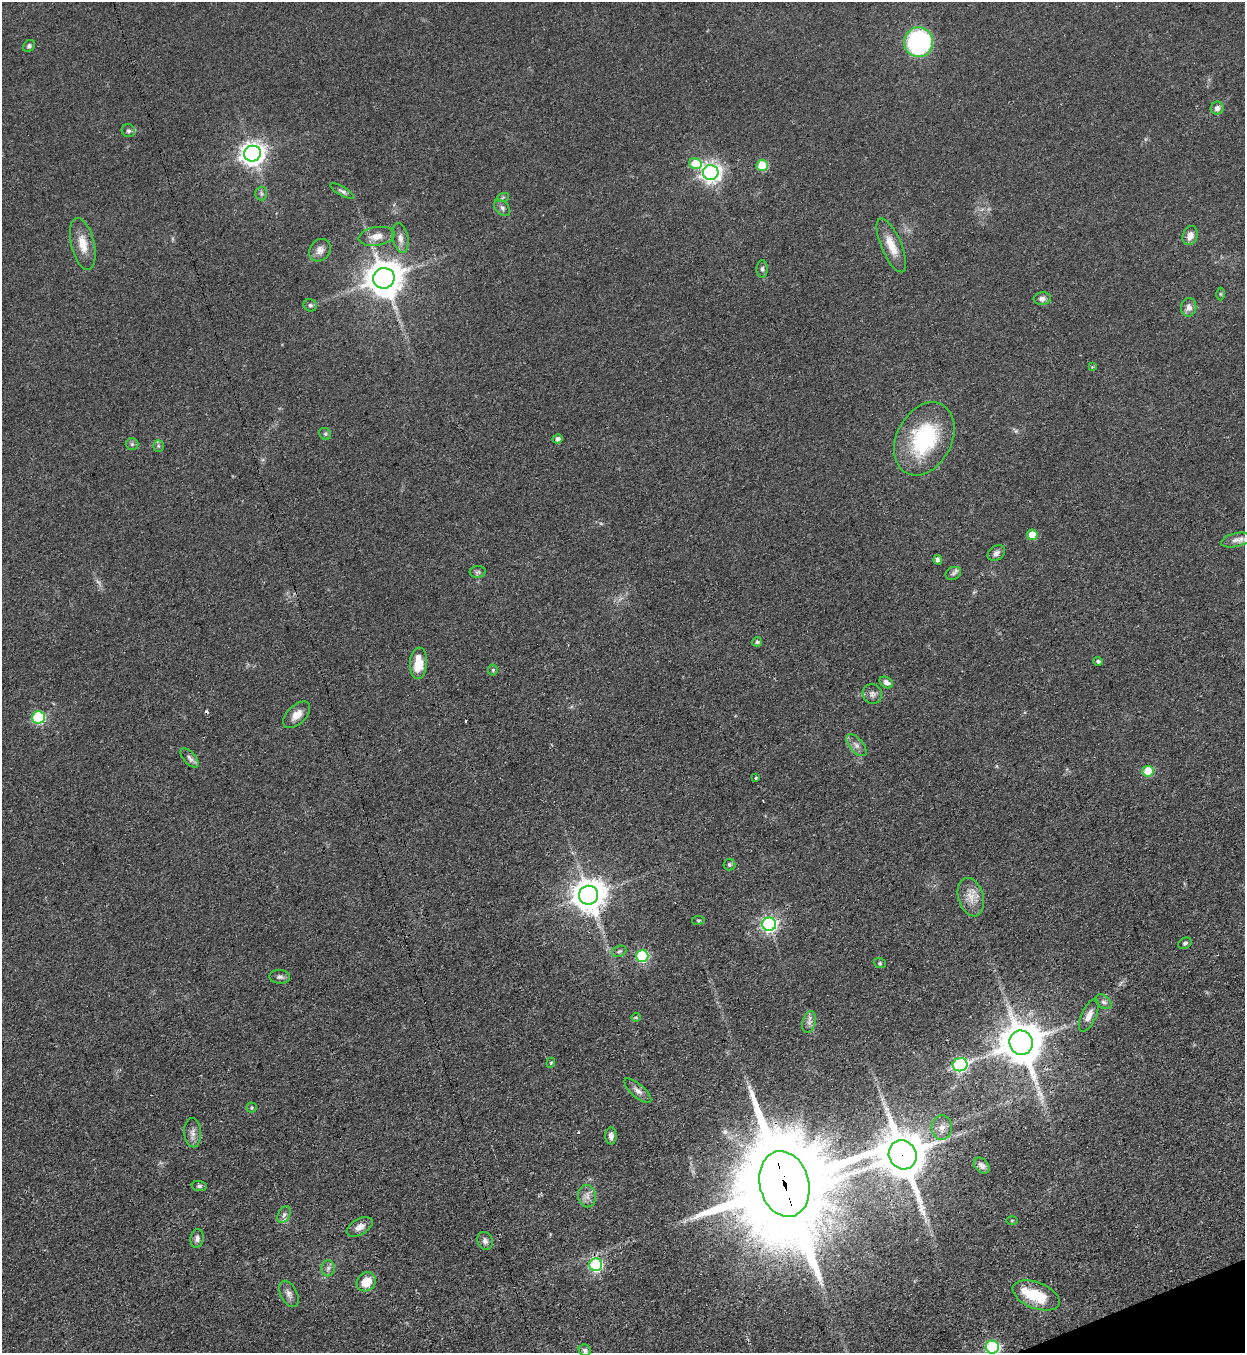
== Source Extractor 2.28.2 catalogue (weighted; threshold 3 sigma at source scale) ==
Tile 6 of 4 x 4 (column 2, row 2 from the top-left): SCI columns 1551-2793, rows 2739-4089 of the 5457 x 5478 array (HDU 1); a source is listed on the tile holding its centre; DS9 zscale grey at full resolution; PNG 1247 x 1355 px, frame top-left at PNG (2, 2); each listed source drawn as its Kron ellipse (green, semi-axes under 4 px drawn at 4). Shown black and unused: <1% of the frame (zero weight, under 3 of 4 exposures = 5% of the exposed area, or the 3 px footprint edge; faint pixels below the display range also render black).
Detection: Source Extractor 2.28.2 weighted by HDU 2 'WHT'; one run over the whole footprint, this tile lists its part. Background 0.0524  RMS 0.0057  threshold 0.0258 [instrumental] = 3 sigma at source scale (4.5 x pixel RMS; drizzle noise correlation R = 1.50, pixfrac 1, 0.05/0.05 arcsec/px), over >= 5 px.
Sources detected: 93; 1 too faint to see at this stretch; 4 cosmic-ray / hot-pixel residue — neither listed nor drawn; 1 inside a brighter listed object's ellipse — not listed separately; the other 87 listed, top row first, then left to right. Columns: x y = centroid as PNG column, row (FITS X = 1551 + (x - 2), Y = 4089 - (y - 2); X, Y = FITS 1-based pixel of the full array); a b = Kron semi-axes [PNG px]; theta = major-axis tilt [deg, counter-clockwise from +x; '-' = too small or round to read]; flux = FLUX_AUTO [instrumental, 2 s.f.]
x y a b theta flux
919 42 15 14 - 85
29 46 7 5 47 1.3
1217 108 6 6 - 2.8
128 131 7 6 - 1.5
252 154 8 8 - 480
695 164 6 5 - 16
762 165 5 5 - 20
711 173 8 7 - 290
342 191 13 4 -30 1.6
261 193 7 5 -88 1.4
503 197 6 4 20 0.82
502 208 9 6 -47 2
377 236 18 9 9 6.4
1190 236 10 7 71 4.2
400 238 15 7 -79 3.6
83 244 26 11 -77 9.6
891 245 29 10 -66 9.6
320 250 12 10 52 3.4
762 269 8 5 88 1.5
384 278 10 10 - 1400
1220 294 6 4 -89 0.79
1042 299 9 6 7 2.3
310 305 7 6 - 1.2
1189 307 9 7 81 3.6
1092 367 4 3 - 0.66
325 434 6 5 - 1
557 439 5 4 - 2
924 439 39 27 62 56
132 444 6 6 - 1.2
158 446 6 5 - 0.94
1032 535 5 5 - 11
1236 540 15 6 13 3.3
996 553 9 7 35 2.3
938 560 5 4 - 2.2
478 572 8 5 4 1.2
953 573 8 6 24 1.6
757 642 5 4 - 1.5
1098 661 4 4 - 1.4
418 663 16 8 86 12
493 670 5 5 - 0.8
886 682 7 5 -32 2.4
872 694 10 9 - 2.6
297 715 16 9 45 5.6
38 717 6 6 - 57
856 745 13 6 -49 3
190 758 12 6 -47 2.2
1148 771 5 5 - 20
756 778 3 3 - 4
729 865 6 6 - 1
588 895 9 9 - 1100
971 897 19 12 -74 7.8
698 920 6 3 8 0.63
769 924 7 6 - 160
1185 943 7 5 27 1.2
619 951 7 5 21 1.2
642 956 6 6 - 53
880 963 6 5 - 0.85
280 977 10 7 -3 1.9
1103 1002 9 6 -38 1.9
1089 1015 18 7 65 5.1
636 1017 4 4 - 0.6
809 1022 11 6 76 2.7
1021 1043 12 11 - 2200
551 1063 5 4 - 0.84
960 1065 7 6 - 110
638 1091 17 6 -41 3.2
251 1108 5 5 - 0.9
942 1127 12 10 85 4.5
193 1133 15 8 -87 3.4
611 1136 8 5 -88 2.7
903 1155 15 13 -57 2600
982 1165 9 6 -43 2.6
784 1184 33 24 -75 16000
199 1186 8 5 -2 1.3
587 1196 11 9 -81 3.7
284 1215 9 5 63 1.9
1012 1221 5 3 - 0.58
360 1227 14 7 30 4.1
197 1238 9 6 81 2.1
485 1241 9 7 -70 2.1
596 1265 6 6 - 65
328 1268 8 6 86 2
366 1282 10 9 - 11
289 1294 14 8 -63 3
1036 1295 25 13 -21 20
992 1347 6 6 - 86
585 1350 6 5 - 1.6
Overlapping masked pixels (flux is a lower limit): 3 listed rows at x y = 1021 1043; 903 1155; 784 1184
Isophote crosses this tile's border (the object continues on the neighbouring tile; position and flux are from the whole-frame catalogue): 1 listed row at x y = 992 1347